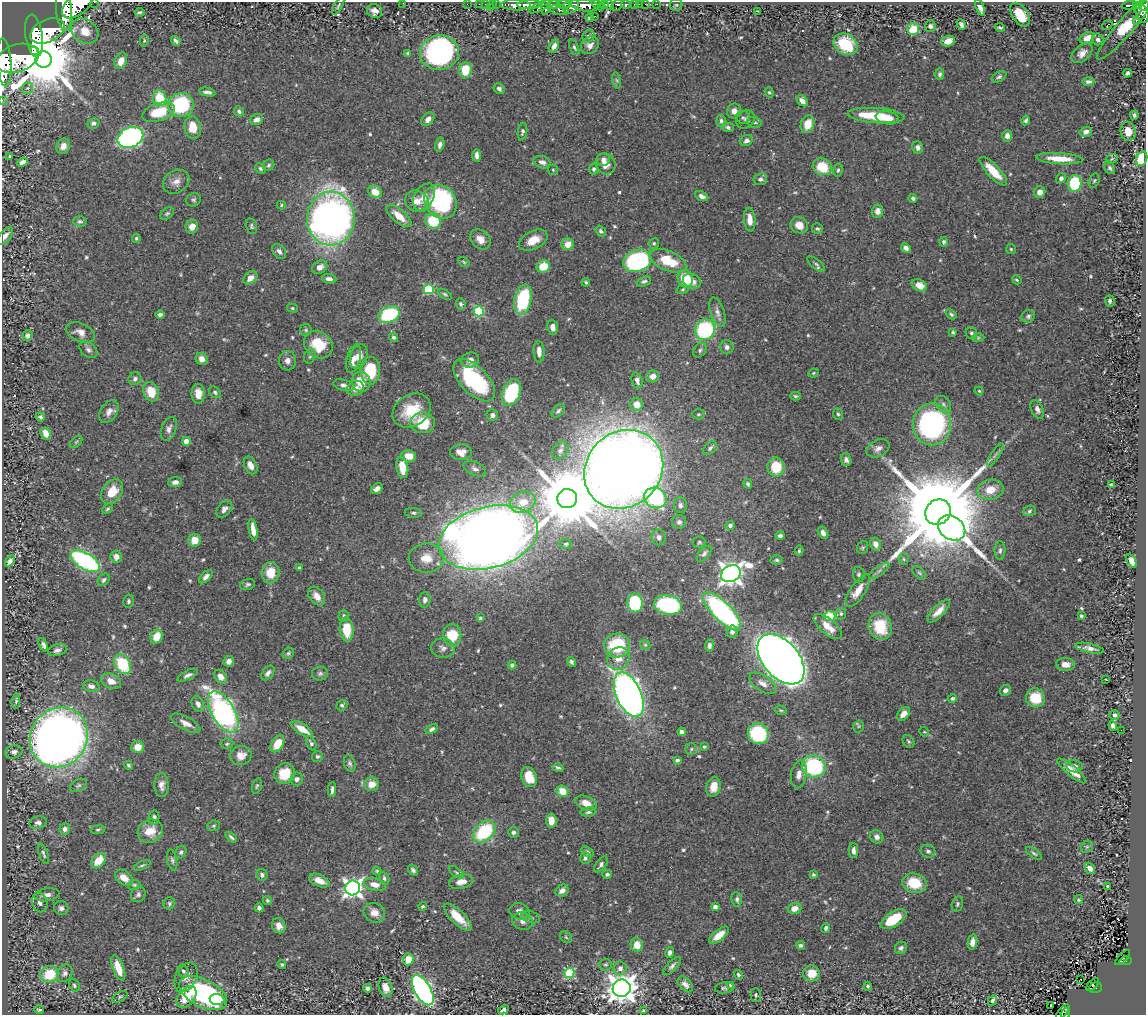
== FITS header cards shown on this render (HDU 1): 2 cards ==
NAXIS1  =                 1144
NAXIS2  =                 1013

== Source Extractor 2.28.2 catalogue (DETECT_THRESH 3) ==
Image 1144 x 1013 px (HDU 1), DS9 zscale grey, 1 PNG px = 1 image px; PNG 1148 x 1017 px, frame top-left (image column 1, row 1013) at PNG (2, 2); each listed source drawn as its Kron ellipse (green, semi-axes under 4 px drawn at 4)
Background 0.804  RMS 0.022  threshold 0.0648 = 3 sigma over >= 5 px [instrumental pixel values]
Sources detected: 616; of the 616, the 500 brightest by FLUX_AUTO listed and drawn (116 fainter detections omitted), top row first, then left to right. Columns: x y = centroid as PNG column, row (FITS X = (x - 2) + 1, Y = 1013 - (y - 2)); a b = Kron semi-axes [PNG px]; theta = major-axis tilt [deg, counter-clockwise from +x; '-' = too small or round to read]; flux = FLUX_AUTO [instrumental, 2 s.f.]
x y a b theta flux
94 2 2 2 - 42
403 3 2 2 - 21
467 4 2 2 - 11
479 4 2 2 - 10
492 4 3 2 - 18
496 4 3 2 - 25
563 4 6 4 -3 590
609 4 6 4 -49 1000
635 4 3 3 - 56
639 4 3 2 - 21
645 4 2 2 - 12
657 4 2 2 - 9.4
78 5 18 10 36 5600
486 5 4 3 - 80
516 5 15 5 -1 1900
529 5 12 4 2 1800
553 5 6 4 11 860
585 5 14 6 -8 3400
597 5 7 4 -35 770
604 5 4 3 - 960
617 5 6 5 - 270
626 5 5 3 - 310
676 5 6 6 - 2.5
1129 5 7 3 5 110
1136 5 3 3 - 120
338 6 10 3 59 2.2
571 6 8 6 29 1200
1144 6 5 3 - 300
540 7 12 4 27 560
546 7 8 4 76 630
490 8 3 3 - 89
980 8 9 4 -69 7.4
64 9 21 8 -85 5400
1138 9 4 2 - 99
559 10 9 5 -10 310
375 11 8 7 - 9
758 11 3 2 - 13
139 12 5 3 - 2.6
1142 13 10 6 -72 640
1020 15 13 7 -57 33
595 16 2 2 - 5.2
590 18 4 4 - 3.5
1136 21 2 2 - 8.9
961 24 5 4 - 4.2
1107 25 5 2 - 3.8
930 26 6 5 - 3.5
1000 27 5 3 - 2.2
1125 27 42 8 49 110
913 29 6 6 - 35
47 31 18 11 25 6500
85 31 15 11 -35 22
34 36 21 8 -82 6000
588 36 7 5 57 4.5
1087 38 8 5 28 12
1098 39 6 5 - 4.3
144 41 6 4 75 2.3
176 41 5 4 - 4.1
948 41 7 5 14 13
846 44 13 10 -31 62
590 45 10 8 42 8
554 46 7 4 63 8.3
574 47 8 4 -67 2.9
35 50 3 2 - 3400
408 53 4 3 - 2.2
439 53 19 17 8 420
1082 53 12 7 39 9.3
17 58 22 13 18 6500
44 59 8 8 - 13000
121 61 8 6 67 15
4 62 24 7 -86 5700
465 70 7 6 - 39
1127 73 4 3 - 3.7
940 74 6 4 -89 3.6
999 77 8 4 29 3.2
617 80 8 4 -81 2.8
1088 82 6 4 1 4.1
27 88 6 5 - 2.7
499 89 6 5 - 4.3
207 92 8 3 -10 5
769 92 5 4 - 2.3
160 98 8 6 -74 44
2 100 2 2 - 11
802 101 6 4 -44 9.3
181 105 13 12 - 130
239 111 5 4 - 3.9
734 111 7 7 - 9.3
159 112 17 9 18 46
1134 115 4 3 - 3.4
876 116 28 7 -4 65
743 117 6 6 - 3
887 118 11 6 -9 17
428 119 8 5 49 8.2
746 119 10 8 40 5.5
257 120 6 5 - 7.9
1026 120 5 4 - 3.4
721 121 6 4 86 4
754 122 7 5 -16 3.7
93 123 6 5 - 3.9
807 124 9 6 72 23
193 127 11 8 -80 24
728 127 6 4 -15 3.4
1128 131 9 7 -76 16
522 132 9 4 80 3.2
1086 132 6 5 - 7.5
1007 136 6 5 - 7
130 137 13 10 24 390
746 140 6 5 - 5.5
440 145 7 4 75 5.3
63 146 8 6 59 9.9
918 147 6 5 - 5.8
477 155 6 4 -90 6.7
10 157 3 3 - 2
603 159 6 6 - 5.3
1060 159 23 5 -4 30
1112 159 6 4 24 2.1
1142 159 7 5 68 82
22 162 6 4 20 5.9
542 162 9 6 -19 7.1
605 164 11 9 -56 13
269 165 6 5 - 2.8
822 167 10 8 -17 42
260 168 6 4 -44 3.1
1110 168 7 5 -58 4
594 169 5 4 - 3.1
553 170 5 5 - 2.4
838 170 6 4 78 2.9
993 171 18 6 -46 30
1061 178 5 4 - 5.7
760 179 7 6 - 5
1094 181 7 5 72 2.8
176 182 14 11 33 13
1074 183 8 7 - 90
375 192 7 6 - 20
1040 192 6 5 - 7.8
702 196 7 4 -24 6.1
424 197 15 9 58 17
913 198 4 3 - 3.6
194 200 8 6 30 3.1
417 201 12 10 -27 14
440 202 18 15 -55 210
281 205 4 4 - 1.9
878 211 6 5 - 8.1
167 213 8 5 36 3
399 216 15 6 -41 22
331 219 27 24 87 1100
750 220 12 5 -84 14
80 221 7 5 -4 3.4
433 221 8 7 - 56
799 225 9 8 - 16
251 226 8 5 -74 3.2
192 227 7 6 - 11
817 229 5 5 - 3.2
601 231 6 4 -54 3.5
5 236 10 5 52 6.9
136 238 4 4 - 2.6
480 239 11 8 -42 13
533 240 15 9 27 19
943 242 5 4 - 2.9
654 243 5 5 - 2.4
568 244 6 6 - 15
906 248 5 4 - 6
1011 249 5 5 - 2.2
279 251 8 6 -51 6.4
637 261 14 11 19 290
668 261 19 10 -23 50
464 262 6 4 -36 2
816 264 11 5 -38 4.2
320 267 8 6 33 9.1
543 267 7 6 - 30
250 278 8 5 41 12
329 279 7 4 -9 6.5
685 279 9 7 -68 48
1017 280 5 4 - 2.3
644 281 7 4 20 3.1
692 281 9 7 -28 12
586 282 4 3 - 2
919 285 8 5 -29 17
429 289 5 5 - 110
683 289 6 4 18 2.3
445 294 8 4 -31 2.9
523 300 15 8 77 99
1110 301 6 5 - 3.5
461 304 6 4 -67 3.3
292 308 5 4 - 2
479 311 5 5 - 120
717 312 15 7 -71 8.4
160 314 5 4 - 4.4
389 314 11 7 24 120
951 314 6 4 -39 2.8
1028 316 7 6 - 3.9
553 327 7 5 -82 7.2
306 330 6 6 - 2.6
705 330 10 9 - 140
80 332 15 9 -22 12
953 332 4 3 - 2.2
971 333 6 5 - 3.2
27 336 5 5 - 5.1
394 337 5 4 - 3.7
978 337 6 4 0 2.2
318 344 15 12 -39 44
727 347 7 6 - 4.9
88 350 10 7 -42 5.6
700 350 8 6 57 3.4
539 352 11 5 -86 11
310 356 7 5 73 2.7
359 356 13 8 73 14
202 359 6 5 - 9.7
354 359 15 6 74 12
470 360 9 7 18 7.6
287 361 9 8 - 8.4
370 371 14 10 89 70
813 373 5 3 - 2
653 376 6 6 - 11
135 379 7 6 - 5.3
474 380 26 13 -46 170
637 380 8 5 -73 5.9
361 382 10 9 - 24
344 385 10 5 -15 6.3
355 388 9 7 22 11
979 391 4 4 - 2
151 392 10 7 -71 30
215 392 7 5 -40 3
511 393 14 8 69 130
198 394 10 6 -88 14
795 396 5 4 - 2.2
637 404 6 6 - 18
943 404 9 6 -53 5.3
1037 409 10 6 -65 6.9
412 410 20 15 33 49
558 411 8 5 45 3.6
109 412 12 8 55 9.1
698 414 6 5 - 3
838 414 6 5 - 2.7
492 415 6 5 - 7.3
40 417 5 4 - 3
423 423 12 10 -4 51
932 424 21 19 90 310
169 429 12 7 70 8
46 434 6 5 - 15
186 441 4 4 - 13
76 442 7 4 45 2.3
710 448 8 5 42 3.8
878 448 12 8 28 8
560 450 9 7 57 6.1
461 452 11 8 1 16
995 455 13 3 56 3.8
409 456 7 6 - 19
846 460 6 5 - 4.9
250 465 9 6 -63 10
402 467 11 6 -80 28
776 467 9 8 - 37
475 469 12 6 -24 6.5
624 469 42 37 44 3900
175 482 7 5 6 6.6
748 484 5 4 - 2.8
1111 485 3 3 - 2
377 489 6 4 32 6
990 490 13 10 12 21
112 492 13 9 55 27
655 498 11 10 - 170
567 499 10 9 - 15000
523 502 13 10 24 25
680 505 8 6 -81 4.7
108 509 6 4 44 2.4
224 509 9 6 49 5.6
1029 511 6 5 - 2.8
938 512 13 12 - 38000
413 513 8 5 -5 3.4
679 522 7 7 - 4.4
730 525 5 4 - 4.2
952 528 15 11 -34 840
253 530 11 4 -81 14
823 533 7 4 -59 5.9
780 536 4 3 - 4
488 537 51 30 14 4000
659 537 8 7 - 6.7
195 540 6 6 - 20
699 542 6 5 - 2.6
566 544 6 5 - 2.6
876 544 6 5 - 9.7
863 548 7 5 69 2.4
1000 550 9 5 88 3.9
799 551 5 4 - 2.1
704 554 9 5 49 4
116 557 6 5 - 9.4
426 558 17 15 -1 25
904 559 6 5 - 2.3
777 560 6 4 -3 2.7
10 561 6 4 57 6
85 561 16 8 -31 240
1132 561 7 4 -60 8.8
299 568 4 3 - 2.3
879 571 12 4 36 5.3
270 573 11 9 80 29
919 573 8 5 -44 2.9
731 574 10 8 27 1300
859 575 8 6 -88 3.5
206 577 8 4 43 6.1
104 580 7 5 49 3.6
248 584 8 5 18 3.2
858 591 19 7 56 20
317 596 10 7 -53 13
425 600 7 5 87 6.8
128 601 6 5 - 3.2
635 603 9 7 -88 130
668 605 14 9 -9 170
722 611 25 9 -45 330
939 611 15 5 46 14
841 614 5 5 - 3.1
344 616 6 5 - 3.1
830 616 5 5 - 86
1081 616 3 3 - 2.2
480 618 3 3 - 2
880 626 13 11 -74 49
828 627 17 7 -40 24
347 629 12 7 -86 40
732 632 6 5 - 5.6
452 635 11 9 -89 48
157 637 7 5 68 23
43 645 7 4 -66 4.5
617 645 13 12 - 67
645 645 5 4 - 2.3
709 645 6 4 84 4.8
443 648 12 9 -7 7.4
1090 648 14 4 -12 7.7
57 650 10 5 15 5.5
288 653 6 5 - 2.6
618 659 12 10 43 17
781 659 29 18 -50 2400
229 661 5 5 - 9.5
572 662 5 4 - 3.3
123 664 11 7 -57 71
1066 664 9 6 -4 11
512 665 4 4 - 4.1
268 673 8 5 52 6
320 673 8 7 - 4.1
188 675 11 4 27 5.6
221 677 7 5 -52 12
1105 679 3 2 - 2.6
111 681 10 7 -23 15
763 683 15 8 -34 12
91 686 8 5 -11 6.8
1005 690 6 5 - 5.4
629 695 23 12 -66 930
952 698 5 4 - 3
1035 698 10 9 - 44
16 701 7 4 84 3
198 704 8 5 -65 6.8
342 705 6 4 36 3.3
781 710 6 4 -19 2.1
223 712 23 11 -60 390
903 714 8 5 46 11
1115 715 5 5 - 2.6
186 723 16 6 -28 12
859 726 6 5 - 2.1
1113 726 5 4 - 5.2
302 729 12 5 -32 23
432 729 7 4 31 3.7
1121 730 2 2 - 4.2
682 732 4 4 - 5.8
924 732 5 4 - 2
758 734 10 10 - 110
59 737 31 28 53 1600
909 741 7 5 -53 2.5
311 743 7 4 -65 4.3
227 744 6 5 - 3.1
278 744 9 6 58 28
704 746 3 3 - 2.3
138 747 6 6 - 18
691 749 6 5 - 2.8
14 752 8 6 11 7.4
241 756 10 9 - 15
317 756 5 5 - 3.2
677 760 4 3 - 3.6
350 763 8 5 -72 3.8
129 765 5 4 - 2.5
814 766 12 11 - 160
1074 766 8 6 -10 5.4
558 768 5 4 - 3.4
1072 771 18 5 -40 19
285 774 11 10 - 34
799 774 14 7 80 11
529 777 10 7 -69 24
297 779 6 6 - 6.7
372 784 7 7 - 17
78 785 9 6 30 3.5
161 785 12 7 -87 8.3
257 786 8 4 75 2.6
713 787 10 7 77 16
332 790 7 3 87 4.1
563 791 6 5 - 25
586 803 11 6 -22 16
588 812 8 4 7 3.2
154 818 7 5 78 4.6
551 820 7 5 -86 16
38 823 8 6 14 4.8
214 826 6 5 - 2.6
65 829 6 5 - 7.8
98 830 7 4 9 2.4
150 831 13 11 26 25
484 832 13 9 42 100
513 832 5 5 - 4.7
231 837 7 3 -40 3.1
877 837 7 6 - 6.4
1087 847 6 5 - 2.5
853 851 7 5 -89 6.3
928 851 7 6 - 4.4
181 852 6 5 - 3.4
587 852 7 4 -33 3.6
1034 853 9 4 -34 3.2
43 854 11 4 -70 4
585 858 6 5 - 3
172 860 11 5 -79 3.7
99 861 9 6 47 27
601 864 9 5 53 4.8
142 865 9 4 23 2.9
1090 868 6 4 -50 10
413 870 6 4 -54 4.2
377 871 5 4 - 2.2
456 872 9 4 -38 2.5
607 874 5 4 - 3.5
813 874 4 3 - 2.4
262 875 6 5 - 4.2
124 878 10 6 -37 18
384 878 7 5 -66 3.6
319 881 11 6 -24 15
461 882 12 7 12 12
914 883 12 9 -15 44
375 884 11 6 -14 14
134 885 6 5 - 2.4
1108 886 3 3 - 33
353 888 7 7 - 700
562 891 7 5 35 9
138 894 8 7 - 4.8
47 895 13 6 9 9.1
737 899 7 5 -83 4.4
267 900 5 4 - 2.4
1079 900 4 4 - 2
40 902 10 7 -71 6.6
169 903 6 5 - 3.8
957 904 8 5 72 3.3
423 906 4 3 - 2.3
715 906 4 3 - 7.1
61 908 7 7 - 6.2
259 908 4 4 - 4.1
795 908 7 5 18 13
520 911 10 8 -18 9.6
374 913 11 9 -26 12
458 917 18 6 -43 29
531 917 9 5 -17 4.2
894 919 15 7 33 44
522 921 10 8 -20 7.9
279 926 8 6 -66 12
826 928 5 4 - 3.6
719 935 12 5 39 19
566 937 6 5 - 2.5
972 942 7 4 79 8.8
637 945 7 6 - 18
800 945 4 4 - 3.2
901 948 6 5 - 4
670 952 5 4 - 4.3
1123 958 10 2 45 19
408 959 6 5 - 22
1125 961 6 4 7 120
282 965 4 4 - 2.6
605 965 6 6 - 2.8
672 966 12 5 45 5.2
118 968 13 5 -70 28
620 968 6 6 - 7.1
183 971 6 5 - 3.3
65 973 9 7 59 7.3
569 973 5 5 - 100
811 973 8 8 - 24
50 974 9 8 - 53
738 975 5 4 - 3.1
186 977 15 10 64 12
1081 980 3 2 - 4
685 984 9 6 -48 6.7
74 985 7 5 -63 3.1
731 985 4 4 - 3.2
1093 985 8 2 46 21
868 986 4 4 - 3
385 987 10 6 -74 15
368 988 4 4 - 5.4
622 988 9 8 - 2300
725 988 10 5 8 3.5
1095 988 7 5 21 71
423 990 16 8 -60 550
203 993 26 13 -27 250
756 995 7 5 89 2.5
120 997 8 4 31 2.7
186 997 12 8 50 36
217 1000 7 5 -7 18
992 1000 5 3 - 3.4
1051 1006 3 2 - 3.9
39 1010 5 3 - 3.1
503 1010 6 4 29 5.3
643 1011 3 3 - 2.3
1063 1012 9 2 48 21
1065 1013 5 3 - 18
At the frame edge (FLAGS 8, measured only in part): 8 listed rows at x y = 94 2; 403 3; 78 5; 1144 6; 64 9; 4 62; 2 100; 1065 1013
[116 fainter detections neither listed nor drawn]